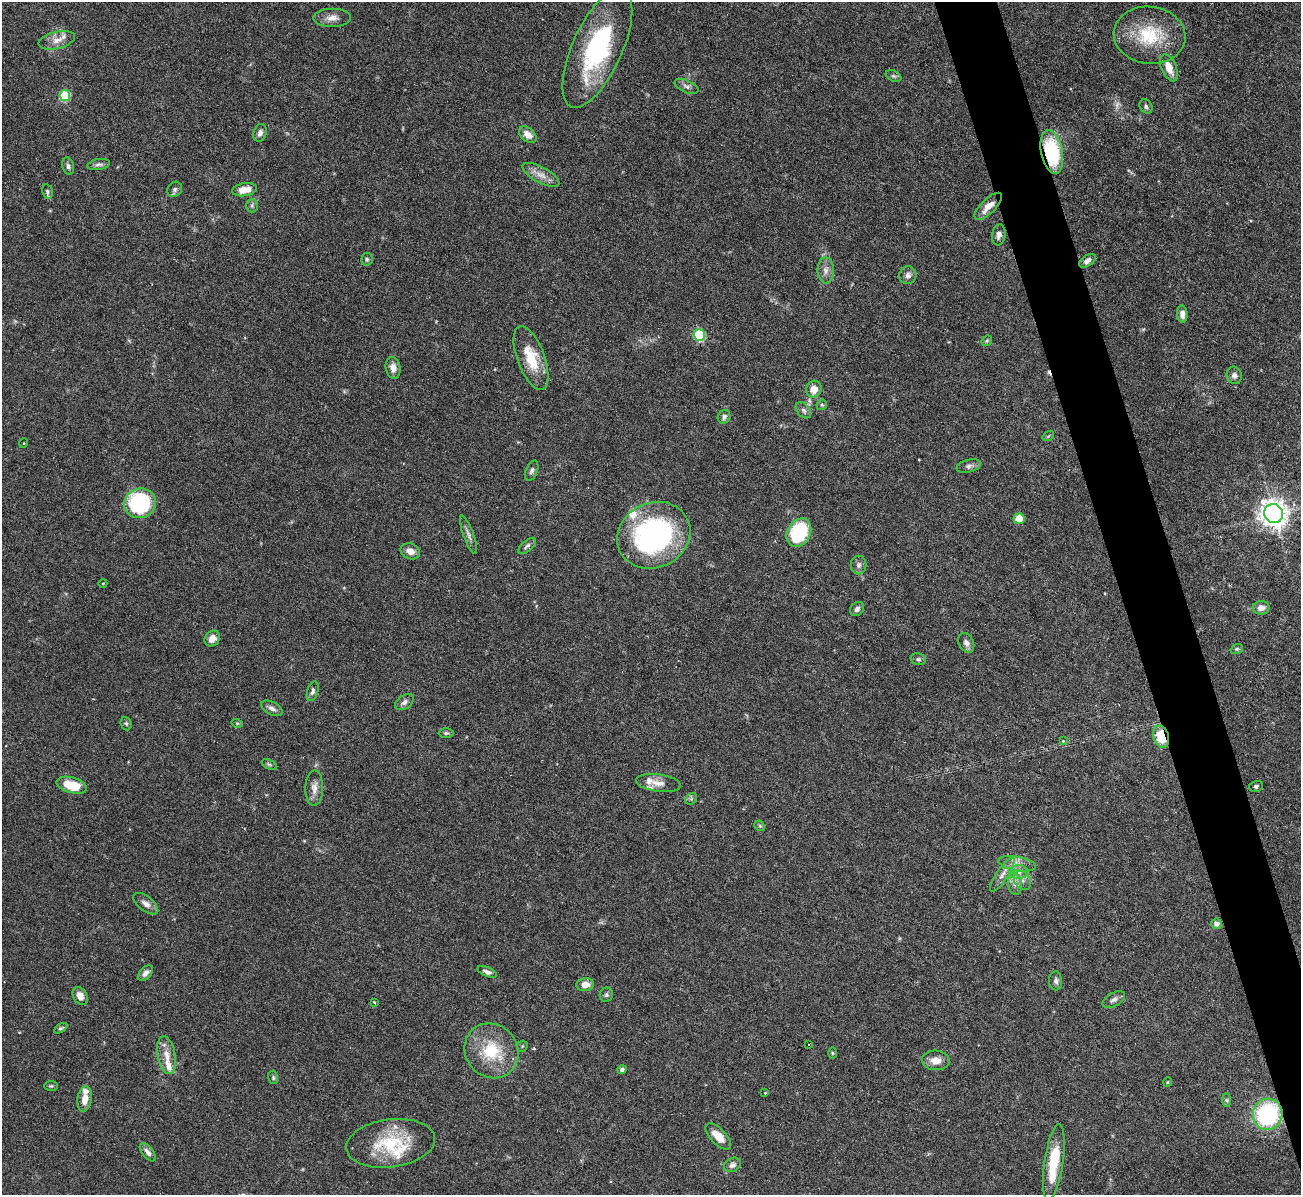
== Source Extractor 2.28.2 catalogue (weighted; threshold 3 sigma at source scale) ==
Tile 6 of 4 x 4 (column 2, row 2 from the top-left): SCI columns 1300-2598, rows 2531-3723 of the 5198 x 5182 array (HDU 1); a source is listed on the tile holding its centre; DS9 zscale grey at full resolution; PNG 1303 x 1197 px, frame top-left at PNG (2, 2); each listed source drawn as its Kron ellipse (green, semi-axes under 4 px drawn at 4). Shown black and unused: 4% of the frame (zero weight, under 3 of 6 exposures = <1% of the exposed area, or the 3 px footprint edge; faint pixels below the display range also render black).
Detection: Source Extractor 2.28.2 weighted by HDU 2 'WHT'; one run over the whole footprint, this tile lists its part. Background 0.09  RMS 0.0033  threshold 0.0134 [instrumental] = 3 sigma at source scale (4.09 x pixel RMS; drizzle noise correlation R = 1.36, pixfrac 0.8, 0.05/0.05 arcsec/px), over >= 5 px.
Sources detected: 114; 1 too faint to see at this stretch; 1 cosmic-ray / hot-pixel residue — neither listed nor drawn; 7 inside a brighter listed object's ellipse — not listed separately; the other 105 listed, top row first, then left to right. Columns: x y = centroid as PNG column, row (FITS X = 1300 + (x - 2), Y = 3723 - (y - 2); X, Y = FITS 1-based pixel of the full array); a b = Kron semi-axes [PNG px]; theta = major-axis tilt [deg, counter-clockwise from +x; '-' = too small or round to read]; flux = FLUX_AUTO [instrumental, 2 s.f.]
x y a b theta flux
332 18 19 9 0 2.3
1149 35 36 28 -6 17
57 40 18 8 13 2.8
597 48 64 25 66 42
1169 68 14 7 -67 3.5
894 76 8 5 -26 0.65
687 86 12 6 -24 1.2
65 96 5 5 - 17
1146 106 7 6 - 0.8
260 133 9 6 71 1.2
528 135 10 6 -40 2.7
1052 152 22 10 -78 23
99 165 11 5 9 0.99
68 166 8 5 -79 1
541 175 20 8 -28 2.9
175 189 8 7 - 0.84
244 190 12 6 9 4.3
47 192 7 5 -77 0.63
252 205 7 6 - 0.69
988 206 18 7 45 3.7
999 235 10 7 81 1.4
367 259 6 6 - 0.62
1087 261 9 5 34 1.4
826 270 13 8 -89 1.9
908 275 9 8 - 1.3
1182 314 8 5 -87 1.6
699 335 6 5 - 20
987 341 6 4 45 0.4
531 358 34 13 -70 9.3
393 368 11 7 -79 2.2
1234 375 9 7 -70 1.1
814 389 8 7 - 3.2
822 405 5 5 - 0.44
803 410 9 6 -49 1
724 417 7 6 - 0.79
1048 436 6 4 34 0.38
24 443 5 3 - 0.23
969 466 12 6 13 1.1
532 471 10 6 68 0.89
140 503 16 14 17 29
1273 514 10 9 - 300
1019 519 5 5 - 6.2
799 533 15 11 61 22
469 535 20 5 -70 1.4
654 535 38 32 25 68
527 546 10 5 41 0.89
410 551 10 7 -24 2.2
859 565 9 8 - 1.1
103 583 4 3 - 0.24
1261 608 8 7 - 2.1
857 609 8 6 48 0.96
212 639 8 7 - 2
966 643 10 7 -62 1.4
1237 649 6 5 - 0.48
918 659 8 5 -15 0.7
313 691 10 5 73 0.93
404 702 10 6 35 1.2
272 708 11 6 -28 1.3
237 723 6 3 -17 0.38
126 724 7 5 -68 0.52
446 733 7 5 0 0.6
1161 736 11 7 -74 8.3
1063 741 4 3 - 0.33
269 764 8 4 -23 0.52
658 783 23 8 -8 2.7
72 785 15 8 -15 7.8
1256 786 7 5 16 0.66
314 788 18 9 89 2.3
691 799 6 5 - 0.55
760 826 6 4 -44 0.45
1017 864 19 7 -10 2.7
1018 872 9 7 2 1.7
1002 875 20 6 56 2.3
1022 881 10 7 -54 1.6
1015 884 11 7 -80 1.6
146 904 15 7 -38 1.8
1216 924 5 5 - 1.3
487 972 10 4 -22 1.1
146 973 9 5 49 1.3
1056 981 9 6 -87 0.93
585 985 8 6 7 3
606 995 7 6 - 0.65
80 996 9 7 -61 2.3
1114 1000 12 6 29 1.3
374 1002 4 4 - 0.35
61 1028 7 4 32 0.56
809 1045 3 3 - 1.6
522 1046 6 5 - 0.43
491 1051 28 26 -51 14
832 1053 5 3 - 0.34
167 1055 19 9 -79 3.4
936 1060 14 9 -3 2.9
622 1070 4 4 - 1.1
273 1077 7 5 -76 0.51
1168 1082 5 3 - 0.26
51 1086 7 4 0 0.48
765 1093 4 4 - 0.29
85 1099 13 7 81 3.3
1227 1100 7 4 -89 0.54
1268 1114 15 15 - 35
718 1136 16 8 -47 4.1
391 1143 45 24 7 17
148 1152 11 5 -52 1.2
1054 1162 38 9 81 13
733 1165 9 6 29 1.1
Overlapping masked pixels (flux is a lower limit): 3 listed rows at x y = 1052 152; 1161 736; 1268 1114